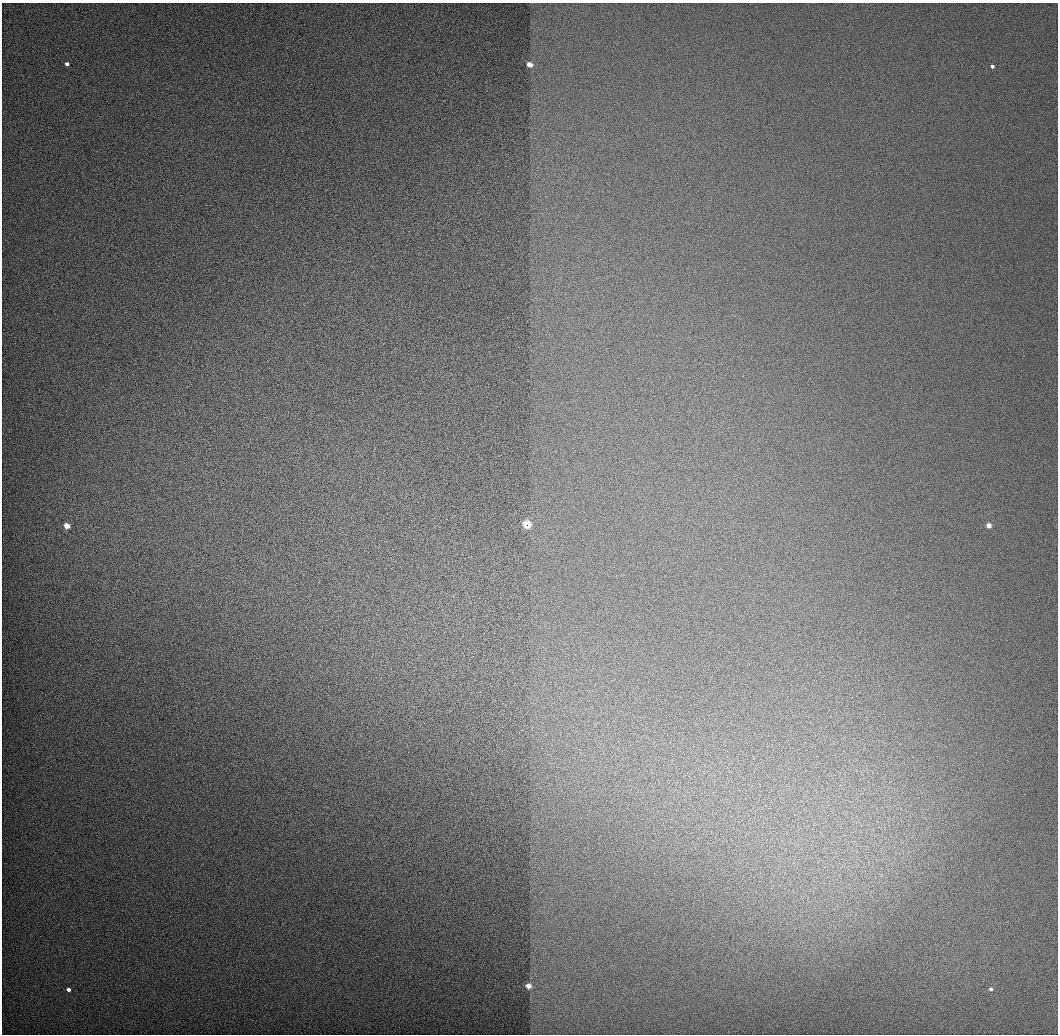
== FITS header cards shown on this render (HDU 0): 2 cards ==
NAXIS1  =                 1056 / Length of Axis 1 (Serial)
NAXIS2  =                 1032 / Length of Axis 2 (Parallel)

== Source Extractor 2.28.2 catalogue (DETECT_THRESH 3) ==
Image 1056 x 1032 px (HDU 0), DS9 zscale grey, 1 PNG px = 1 image px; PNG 1060 x 1036 px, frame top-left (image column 1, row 1032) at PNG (2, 3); no overlay
Background 519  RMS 3.5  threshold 10.6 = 3 sigma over >= 5 px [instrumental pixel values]
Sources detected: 9; all 9 listed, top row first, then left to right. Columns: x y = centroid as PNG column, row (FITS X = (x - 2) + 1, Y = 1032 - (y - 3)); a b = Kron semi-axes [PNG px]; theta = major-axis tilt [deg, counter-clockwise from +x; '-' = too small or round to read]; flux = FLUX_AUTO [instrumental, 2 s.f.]
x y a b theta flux
67 64 3 3 - 3100
530 65 4 3 - 16000
992 66 3 3 - 2800
527 524 5 4 - 11000
67 526 4 3 - 18000
989 526 3 3 - 16000
528 986 3 3 - 24000
991 989 3 3 - 2600
68 990 3 3 - 3200